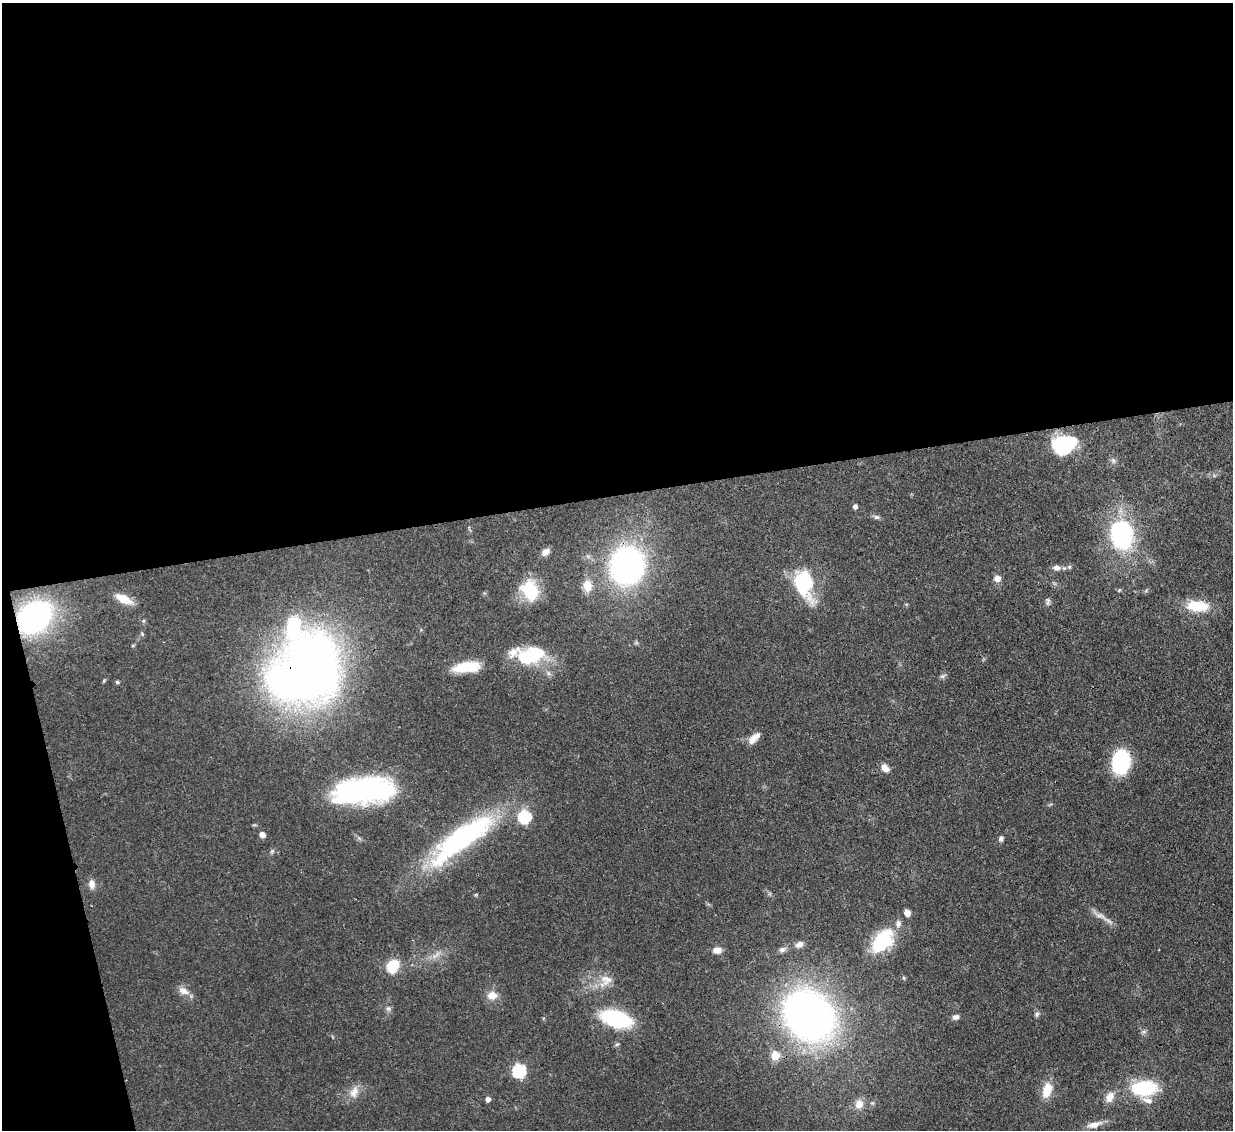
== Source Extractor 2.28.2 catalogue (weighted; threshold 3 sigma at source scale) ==
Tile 1 of 4 x 4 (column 1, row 1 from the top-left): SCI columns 80-1310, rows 3599-4726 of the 5081 x 5061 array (HDU 1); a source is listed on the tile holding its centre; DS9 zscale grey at full resolution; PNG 1235 x 1132 px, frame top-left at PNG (2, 3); no overlay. Shown black and unused: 46% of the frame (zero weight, under 3 of 4 exposures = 9% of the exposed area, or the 3 px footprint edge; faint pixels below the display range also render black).
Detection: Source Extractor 2.28.2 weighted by HDU 2 'WHT'; one run over the whole footprint, this tile lists its part. Background 0.0967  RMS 0.0047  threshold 0.021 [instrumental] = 3 sigma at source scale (4.5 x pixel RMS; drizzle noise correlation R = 1.50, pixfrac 1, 0.05/0.05 arcsec/px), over >= 5 px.
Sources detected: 69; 4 inside a brighter object's white glare — not listed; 2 inside a brighter listed object's ellipse — not listed separately; the other 63 listed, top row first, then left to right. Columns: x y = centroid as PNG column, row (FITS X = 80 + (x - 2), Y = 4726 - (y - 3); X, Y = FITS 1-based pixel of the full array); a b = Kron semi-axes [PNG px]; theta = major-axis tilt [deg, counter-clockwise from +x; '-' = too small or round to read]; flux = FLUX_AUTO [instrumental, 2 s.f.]
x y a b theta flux
1064 444 24 18 19 29
1113 460 9 6 -64 1.3
855 506 5 4 - 1.6
877 517 8 6 -15 1.2
1121 535 33 26 -79 53
545 552 11 8 30 2.8
627 566 29 26 80 140
1057 568 11 7 -3 2.5
997 578 6 5 - 4.5
801 582 39 15 -73 28
587 586 15 11 -86 6.2
530 590 26 19 -64 18
124 599 20 8 -26 7
1048 601 11 5 85 1.2
1197 606 27 12 -4 14
34 617 27 20 42 110
293 627 90 42 85 66
142 634 5 4 - 0.61
133 645 5 3 - 0.48
527 657 27 19 -4 24
466 667 30 11 7 15
548 673 7 4 -72 1
942 676 7 6 - 1.1
301 678 48 29 -3 380
117 682 5 4 - 0.67
754 738 17 7 45 4.5
1121 762 24 17 83 31
885 768 9 6 -52 4
363 790 56 23 7 100
524 817 6 6 - 55
262 835 7 6 - 2.2
463 837 92 25 37 86
1001 839 6 5 - 1.3
272 851 7 5 44 0.9
92 884 12 8 -87 3.1
907 913 6 5 - 3.4
1100 916 16 7 -19 3.2
882 941 36 22 49 24
799 944 11 8 30 2.3
717 950 10 7 6 3.6
782 950 10 7 19 1.7
436 955 17 4 42 2.6
393 966 17 13 61 11
904 978 6 3 -71 0.58
606 980 17 15 -11 6.4
184 991 15 9 -24 3.8
492 995 10 9 - 5
388 1008 7 6 - 1.2
1037 1014 7 6 - 1.1
809 1015 39 32 -45 300
956 1017 9 7 12 1.7
616 1019 24 12 -17 52
617 1044 6 4 19 0.65
775 1056 5 5 - 16
519 1070 6 6 - 63
1144 1088 20 12 1 37
1047 1090 16 9 74 9.5
354 1092 18 11 67 5
1110 1097 14 10 64 4.4
488 1099 5 5 - 2.4
1147 1100 15 8 -17 3.4
859 1104 13 11 82 4.9
1094 1125 21 7 15 4.1
Overlapping masked pixels (flux is a lower limit): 3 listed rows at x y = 34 617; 301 678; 1121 762